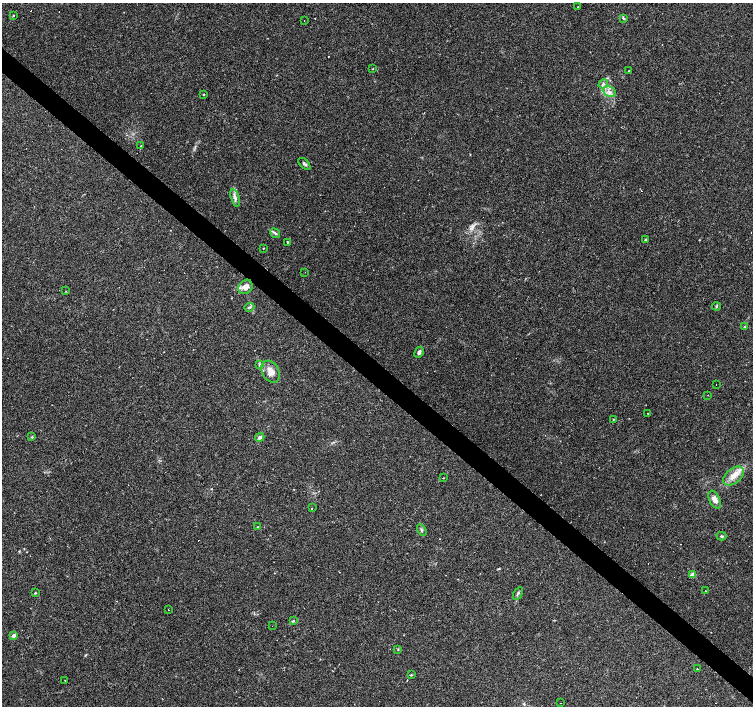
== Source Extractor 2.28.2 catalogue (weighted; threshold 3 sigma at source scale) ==
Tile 6 of 4 x 4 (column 2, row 2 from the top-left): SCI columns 1503-3004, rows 2978-4384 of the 6010 x 6019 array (HDU 1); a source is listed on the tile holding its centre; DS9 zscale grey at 2 x 2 block average (1 PNG px = mean of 2 x 2 image px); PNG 755 x 708 px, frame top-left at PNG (2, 3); each listed source drawn as its Kron ellipse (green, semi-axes under 4 px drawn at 4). Shown black and unused: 4% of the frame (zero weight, under 2 of 3 exposures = <1% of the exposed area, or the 3 px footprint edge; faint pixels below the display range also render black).
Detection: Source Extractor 2.28.2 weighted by HDU 2 'WHT'; one run over the whole footprint, this tile lists its part. Background 0.0808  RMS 0.0051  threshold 0.0229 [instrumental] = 3 sigma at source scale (4.5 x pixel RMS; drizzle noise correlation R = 1.50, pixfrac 1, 0.0396/0.0396 arcsec/px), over >= 5 px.
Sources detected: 73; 20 cosmic-ray / hot-pixel residue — neither listed nor drawn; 2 inside a brighter listed object's ellipse — not listed separately; the other 51 listed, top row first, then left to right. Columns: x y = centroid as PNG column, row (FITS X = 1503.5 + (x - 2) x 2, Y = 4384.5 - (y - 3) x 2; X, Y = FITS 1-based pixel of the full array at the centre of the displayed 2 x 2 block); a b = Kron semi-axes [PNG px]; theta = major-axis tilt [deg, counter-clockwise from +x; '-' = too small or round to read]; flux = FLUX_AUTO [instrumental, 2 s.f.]
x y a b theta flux
578 7 2 2 - 1.3
13 16 3 2 - 0.86
623 18 4 3 - 1.4
304 21 2 2 - 0.54
373 69 2 2 - 0.62
629 71 2 2 - 1.5
603 84 5 3 - 1.8
609 92 7 4 -25 4.9
204 94 2 2 - 0.63
141 146 3 2 - 0.87
304 164 7 3 -44 2.2
235 198 9 3 -73 3.6
275 233 5 3 - 1.9
645 240 4 2 - 1.1
287 242 2 2 - 2.1
263 248 2 2 - 0.52
305 272 2 2 - 0.46
245 287 8 6 45 7.4
66 291 2 2 - 0.44
249 307 5 3 - 1.7
716 307 4 3 - 1.2
745 326 3 3 - 1.1
419 352 6 3 62 3
259 364 4 2 - 1.2
270 372 11 8 -60 10
716 385 2 2 - 0.6
708 395 2 2 - 0.39
648 413 2 2 - 0.4
613 419 2 2 - 0.76
32 437 4 3 - 1.1
260 437 5 3 - 4.8
734 476 12 7 39 11
444 478 2 2 - 0.53
715 500 9 5 -66 7.5
312 508 2 2 - 4
258 527 2 2 - 0.54
422 530 6 3 -60 1.9
721 536 5 3 - 1.7
692 575 3 2 - 21
706 591 2 2 - 2.8
35 593 3 2 - 1
518 593 7 2 60 2
168 610 2 2 - 0.61
293 621 4 3 - 1.1
272 626 2 2 - 0.79
14 635 4 3 - 4.3
398 649 3 2 - 0.85
697 669 2 2 - 0.71
411 675 3 3 - 0.95
65 680 2 2 - 0.4
560 703 2 2 - 1.8
Diffuse or blended objects may show on this block-average render without a row.